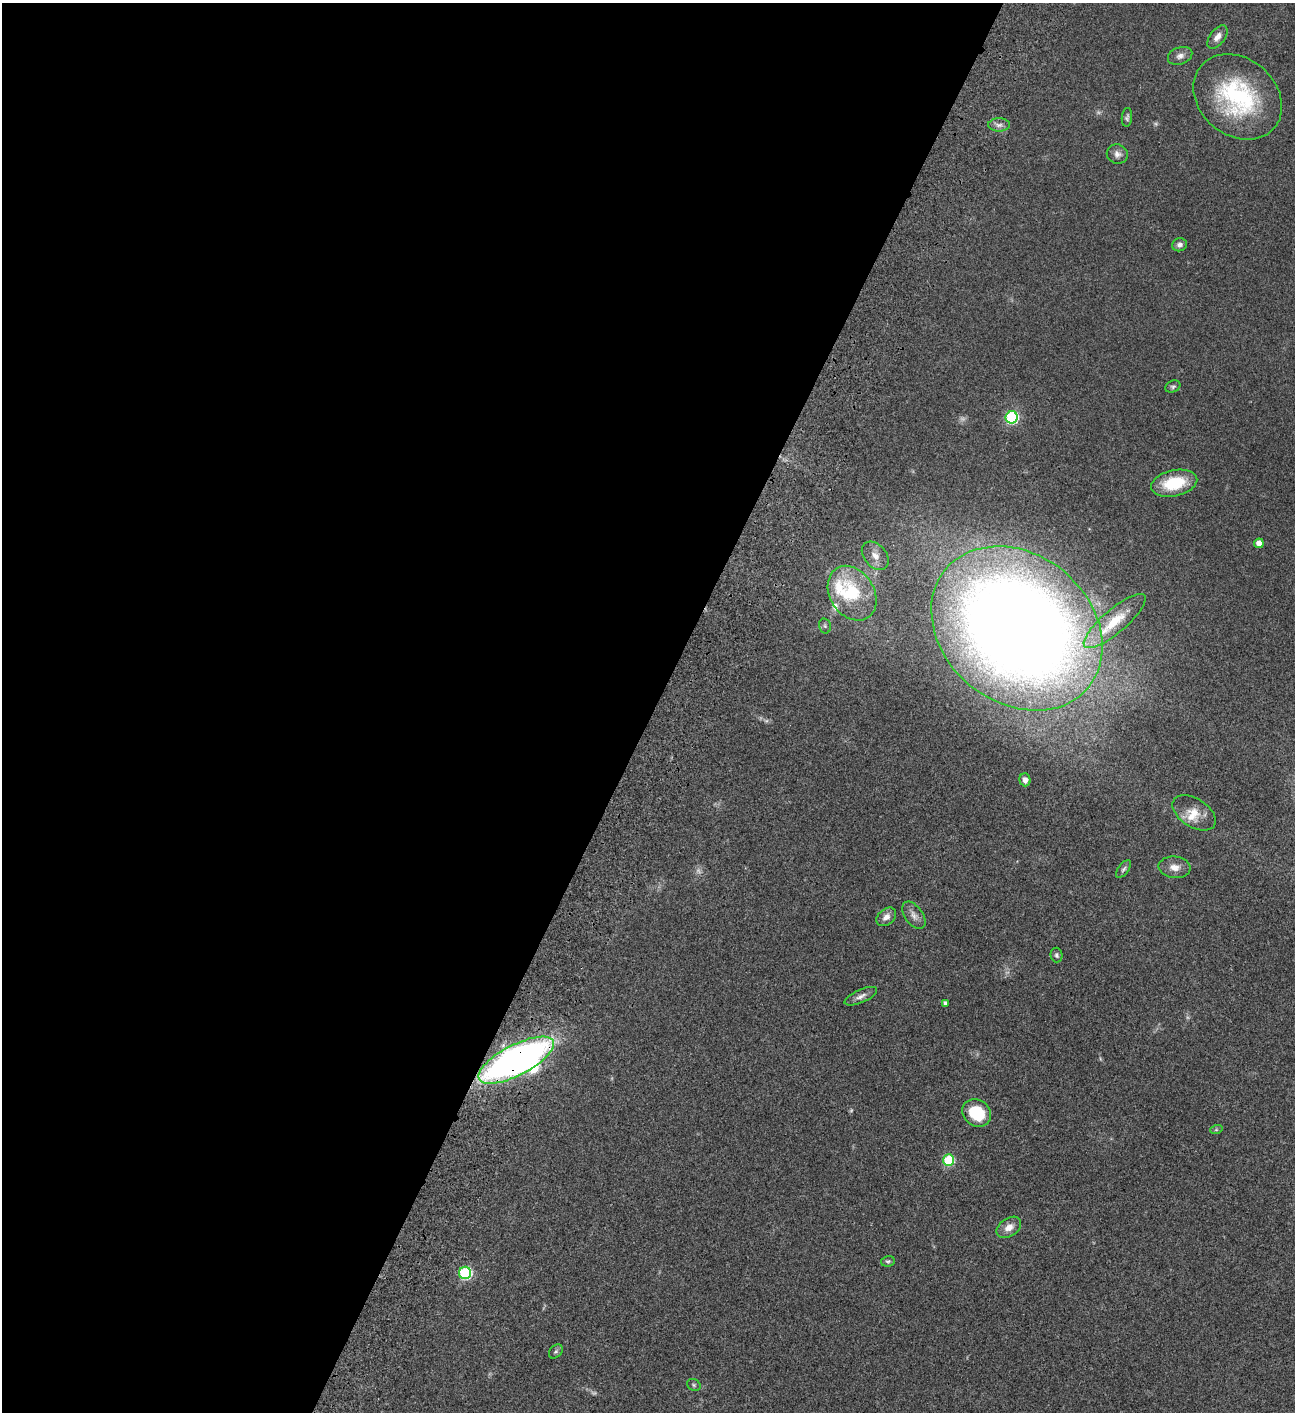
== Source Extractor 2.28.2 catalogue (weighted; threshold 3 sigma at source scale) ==
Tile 5 of 4 x 4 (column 1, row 2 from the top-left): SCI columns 505-1797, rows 3025-4434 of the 6053 x 6052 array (HDU 1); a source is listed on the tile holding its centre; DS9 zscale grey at full resolution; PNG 1297 x 1414 px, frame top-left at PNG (2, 3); each listed source drawn as its Kron ellipse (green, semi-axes under 4 px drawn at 4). Shown black and unused: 51% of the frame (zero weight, under 3 of 4 exposures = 13% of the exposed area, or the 3 px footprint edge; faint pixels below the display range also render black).
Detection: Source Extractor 2.28.2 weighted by HDU 2 'WHT'; one run over the whole footprint, this tile lists its part. Background 0.0647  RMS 0.0059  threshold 0.0264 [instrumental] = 3 sigma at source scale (4.5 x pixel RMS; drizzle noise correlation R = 1.50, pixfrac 1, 0.05/0.05 arcsec/px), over >= 5 px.
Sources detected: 42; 4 too faint to see at this stretch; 1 inside a brighter object's white glare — neither listed nor drawn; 3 inside a brighter listed object's ellipse — not listed separately; the other 34 listed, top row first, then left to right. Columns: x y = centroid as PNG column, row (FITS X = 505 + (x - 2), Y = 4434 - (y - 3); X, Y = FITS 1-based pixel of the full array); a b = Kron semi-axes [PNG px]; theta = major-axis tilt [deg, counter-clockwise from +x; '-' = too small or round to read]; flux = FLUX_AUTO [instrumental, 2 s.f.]
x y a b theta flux
1217 37 13 7 53 3.6
1180 56 12 8 19 2.9
1238 97 48 38 -40 66
1127 117 9 5 83 1.3
999 125 11 6 0 2.3
1117 154 10 9 - 2.8
1179 245 7 6 - 2
1173 387 8 5 25 1.2
1012 417 6 6 - 70
1174 483 23 13 12 22
1259 543 5 4 - 5.1
875 556 16 11 -48 5
852 593 29 22 -57 34
1115 621 39 12 40 15
825 626 7 5 -77 1.1
1017 628 93 74 -40 1000
1025 780 6 5 - 2.6
1194 813 24 14 -33 9.2
1174 867 16 10 -5 4.8
1124 869 10 5 53 1.4
914 915 16 9 -54 3.4
886 917 11 8 40 3.3
1057 955 7 6 - 1.3
861 996 17 6 24 2.9
945 1003 4 4 - 1.5
516 1060 42 15 27 270
977 1113 15 13 -37 21
1216 1130 6 4 19 0.79
948 1160 6 5 - 39
1009 1227 13 9 34 5.1
888 1261 7 5 10 0.96
465 1273 6 6 - 59
556 1352 8 5 47 1.1
694 1385 7 5 -28 1
Overlapping masked pixels (flux is a lower limit): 2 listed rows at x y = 1017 628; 516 1060